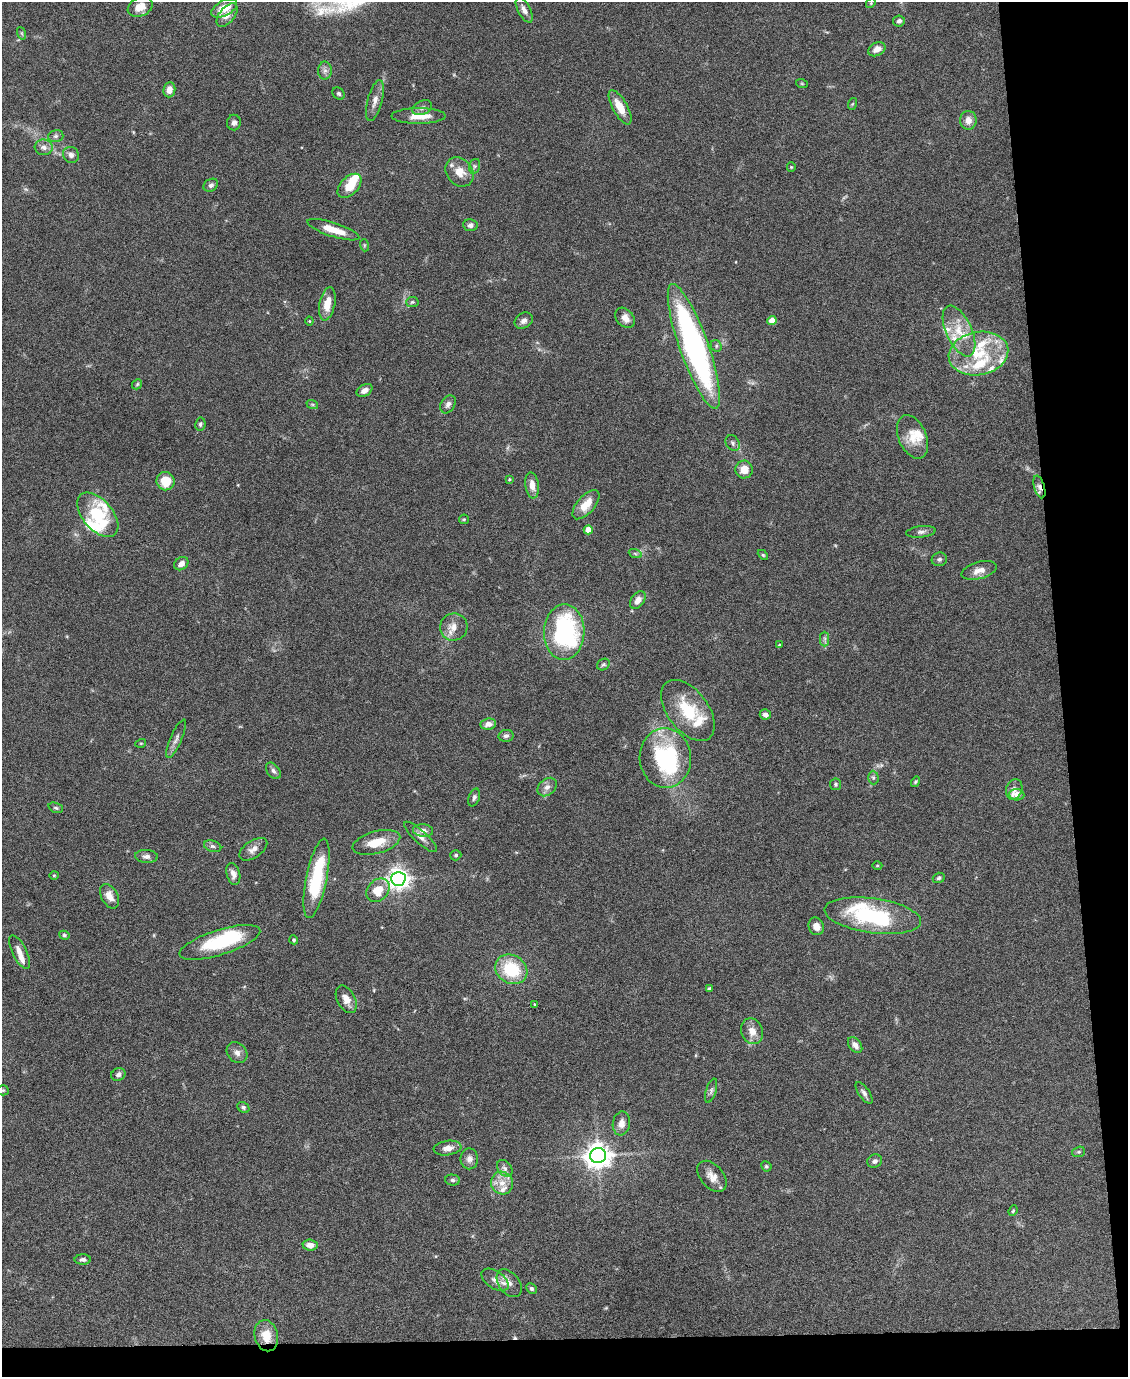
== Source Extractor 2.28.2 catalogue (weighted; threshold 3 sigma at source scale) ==
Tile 12 of 4 x 3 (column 4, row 3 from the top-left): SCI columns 3382-4507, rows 229-1603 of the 4507 x 4480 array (HDU 1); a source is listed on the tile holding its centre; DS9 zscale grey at full resolution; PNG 1130 x 1379 px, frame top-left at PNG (2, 2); each listed source drawn as its Kron ellipse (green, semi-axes under 4 px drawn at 4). Shown black and unused: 9% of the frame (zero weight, under 4 of 8 exposures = <1% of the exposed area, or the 3 px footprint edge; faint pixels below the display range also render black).
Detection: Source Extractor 2.28.2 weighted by HDU 2 'WHT'; one run over the whole footprint, this tile lists its part. Background 0.0544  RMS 0.0038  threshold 0.0155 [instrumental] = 3 sigma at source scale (4.09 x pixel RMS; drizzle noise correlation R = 1.36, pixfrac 0.8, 0.05/0.05 arcsec/px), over >= 5 px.
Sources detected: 155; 3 inside a brighter object's white glare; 1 cosmic-ray / hot-pixel residue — neither listed nor drawn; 16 inside a brighter listed object's ellipse — not listed separately; the other 135 listed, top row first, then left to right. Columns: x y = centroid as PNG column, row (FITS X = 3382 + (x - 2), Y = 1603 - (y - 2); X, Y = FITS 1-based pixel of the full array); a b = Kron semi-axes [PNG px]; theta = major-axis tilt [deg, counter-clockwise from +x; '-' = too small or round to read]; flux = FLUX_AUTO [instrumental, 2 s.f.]
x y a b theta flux
871 3 5 4 - 0.42
140 7 13 9 24 3.7
224 8 14 7 27 6.6
524 10 14 6 -63 1.9
227 15 14 7 51 2.6
899 21 6 5 - 0.94
21 33 6 4 -70 0.55
877 49 9 6 26 2.5
325 70 9 7 90 1.3
802 84 6 4 -19 0.39
169 90 7 6 - 2.7
339 94 7 5 -44 0.74
375 101 21 7 75 2.7
852 104 6 3 70 0.36
620 107 19 7 -60 5.6
422 108 10 7 22 1.3
419 116 27 8 0 5.5
968 120 9 8 - 2.7
234 122 8 7 - 1.2
56 136 8 6 15 0.81
44 147 9 7 -6 1.7
71 155 8 7 - 1.4
475 166 7 5 74 0.75
791 167 4 4 - 0.35
460 172 16 13 -51 4.8
211 185 8 6 30 0.89
349 186 14 9 46 6.1
470 225 7 6 - 1.1
333 230 27 7 -18 6
364 245 6 4 -72 0.42
412 302 6 5 - 0.57
327 304 17 7 79 5.2
625 318 11 8 -49 2.7
772 320 4 4 - 4.4
309 321 4 4 - 0.36
524 321 10 7 34 1.6
959 331 27 13 -65 8.3
694 346 66 14 -70 110
716 346 6 5 - 0.6
978 353 30 21 11 17
137 384 5 4 - 0.52
364 390 8 5 30 1.6
312 404 6 4 -18 0.44
448 404 10 7 59 1.3
200 424 6 5 - 0.68
912 437 23 14 -67 6.2
733 443 8 6 -56 1
744 470 9 8 - 4.4
509 479 4 3 - 0.35
165 481 9 9 - 7.7
532 485 13 6 -82 3.2
1039 487 12 5 -74 1.7
586 505 18 8 49 5.8
98 515 26 15 -49 17
464 519 5 4 - 0.39
588 530 4 4 - 5.2
921 532 15 5 7 1.4
635 553 7 4 -20 0.57
763 555 6 3 -44 0.42
939 559 7 6 - 0.91
181 564 7 6 - 2
979 570 18 8 16 3.2
638 600 10 6 54 2.1
454 627 14 13 - 3.8
564 632 28 20 87 53
825 639 7 4 90 0.78
779 645 4 3 - 0.39
603 664 7 5 34 0.7
688 710 35 20 -52 15
765 714 5 5 - 1.5
488 724 8 5 8 1.9
506 736 7 6 - 1
176 739 21 5 67 1.8
141 743 5 3 - 0.33
665 758 30 25 -86 37
273 771 9 6 -51 1.1
873 778 7 5 -88 0.68
916 782 5 4 - 0.44
835 784 6 5 - 0.61
547 787 11 7 42 1.8
1014 789 10 8 70 1.6
1017 795 7 5 -4 4.3
474 797 9 5 71 0.94
56 808 8 5 -19 0.61
423 831 10 6 -7 2.1
420 837 21 6 -42 2.2
376 842 24 11 15 6.9
213 846 9 5 -17 0.96
253 849 16 8 34 2.5
456 855 5 5 - 0.63
146 856 11 6 -3 1.4
877 865 5 3 - 0.33
233 874 11 6 -75 1.9
54 875 4 4 - 0.35
316 878 40 10 79 22
939 878 6 5 - 0.63
398 879 7 7 - 250
378 890 13 10 47 6.5
110 896 13 8 -61 3.3
873 916 49 17 -8 32
816 926 9 7 -67 2.6
64 935 5 4 - 0.56
294 940 4 3 - 0.57
220 942 42 12 17 23
20 952 18 7 -64 2.6
511 969 17 14 -33 16
709 989 4 4 - 0.73
346 999 15 9 -62 2.9
535 1004 3 2 - 0.36
752 1031 13 10 -68 3.4
855 1045 9 6 -50 1.9
237 1053 11 9 -47 1.9
118 1074 7 6 - 1
3 1090 5 5 - 0.45
711 1091 12 5 73 1.1
864 1093 12 5 -55 1.3
243 1107 6 5 - 0.74
621 1123 12 8 81 2.7
448 1148 14 7 8 2.6
1079 1152 6 5 - 0.54
598 1156 8 7 - 400
469 1159 10 9 - 1.7
875 1161 7 6 - 1.2
766 1166 5 5 - 0.55
505 1168 9 6 -51 1.2
712 1176 18 11 -49 3.4
453 1180 7 5 -3 0.7
502 1183 11 11 - 3.7
1013 1211 5 4 - 0.44
310 1245 7 5 -3 2.6
83 1260 8 5 0 1
495 1280 15 8 -34 2.5
509 1283 16 10 -53 2.8
531 1288 6 4 -45 0.66
266 1336 16 11 -77 5.8
Overlapping masked pixels (flux is a lower limit): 2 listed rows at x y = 1039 487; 266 1336
Isophote crosses this tile's border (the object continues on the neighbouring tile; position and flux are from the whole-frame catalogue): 1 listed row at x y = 224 8